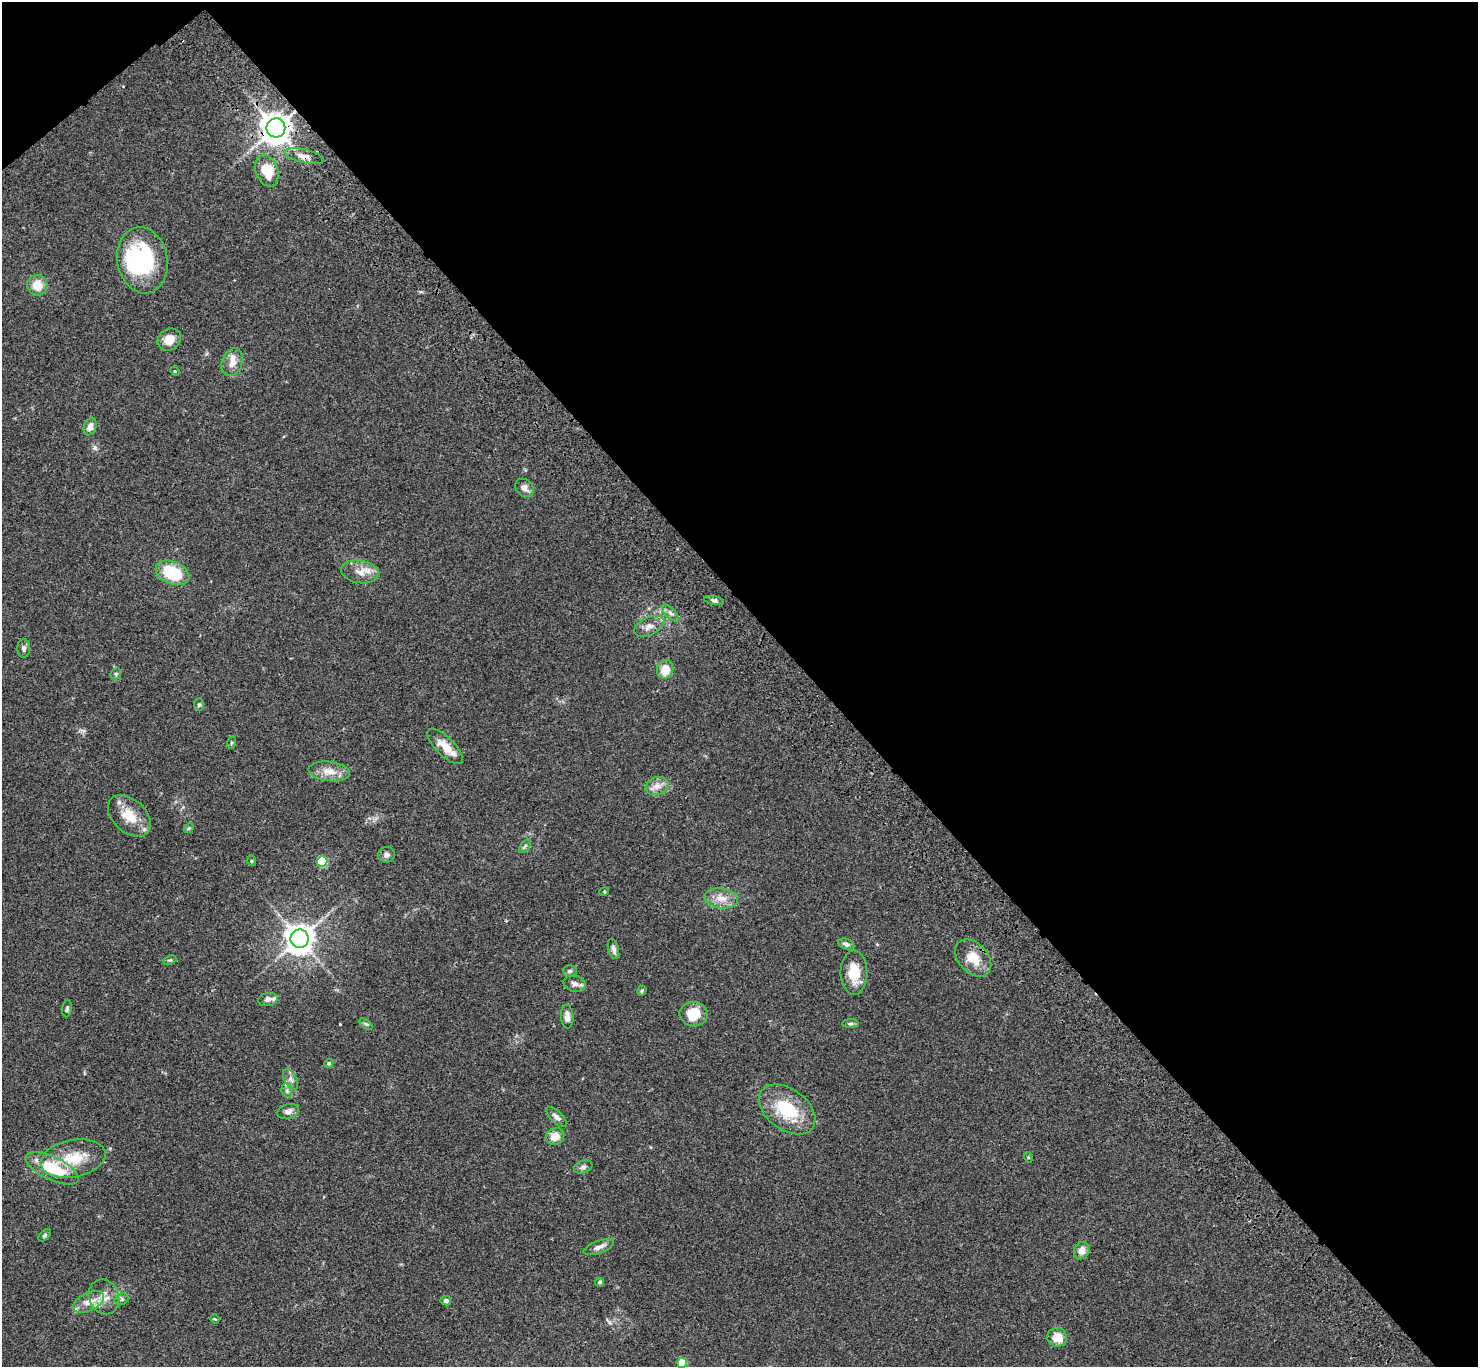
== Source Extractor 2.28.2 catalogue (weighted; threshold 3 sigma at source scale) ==
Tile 3 of 4 x 4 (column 3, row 1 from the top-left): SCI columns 3057-4532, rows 4481-5845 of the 6108 x 6089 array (HDU 1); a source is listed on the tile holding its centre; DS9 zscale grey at full resolution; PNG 1480 x 1369 px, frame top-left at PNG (2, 2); each listed source drawn as its Kron ellipse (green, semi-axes under 4 px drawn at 4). Shown black and unused: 46% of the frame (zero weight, under 3 of 4 exposures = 6% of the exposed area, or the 3 px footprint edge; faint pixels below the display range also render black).
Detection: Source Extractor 2.28.2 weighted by HDU 2 'WHT'; one run over the whole footprint, this tile lists its part. Background 0.059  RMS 0.0051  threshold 0.0231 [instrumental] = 3 sigma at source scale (4.5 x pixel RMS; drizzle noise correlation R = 1.50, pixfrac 1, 0.05/0.05 arcsec/px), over >= 5 px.
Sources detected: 71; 1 inside a brighter object's white glare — neither listed nor drawn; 2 inside a brighter listed object's ellipse — not listed separately; the other 68 listed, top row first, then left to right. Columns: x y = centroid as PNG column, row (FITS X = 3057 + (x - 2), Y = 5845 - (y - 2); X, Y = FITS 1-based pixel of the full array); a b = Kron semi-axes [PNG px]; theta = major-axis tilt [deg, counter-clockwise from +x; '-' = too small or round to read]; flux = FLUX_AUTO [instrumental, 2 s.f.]
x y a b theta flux
276 128 9 9 - 600
304 156 20 6 -13 3.6
267 171 16 11 -70 12
142 260 33 25 -80 52
37 285 10 10 - 6.9
169 340 12 10 34 5.7
232 362 14 10 67 4.3
175 371 5 4 - 0.52
90 427 9 6 69 2.8
524 488 10 8 -40 2.8
360 572 19 11 -9 5.6
172 573 18 11 -22 22
714 600 10 4 -11 1.1
670 613 11 5 -45 1.7
649 626 16 9 24 3.9
24 648 9 6 88 1.6
665 669 9 8 - 7.5
116 674 6 5 - 0.69
199 705 6 5 - 0.85
231 743 6 3 71 0.54
445 746 23 9 -45 6.9
329 771 21 9 -7 6
657 786 12 9 18 3.3
129 816 25 16 -42 11
189 828 5 4 - 0.62
525 846 8 4 53 0.89
386 855 8 7 - 2
252 861 5 3 - 0.48
322 861 5 5 - 30
604 892 5 3 - 0.49
721 898 17 10 -8 5.6
300 939 9 9 - 580
846 944 8 5 -20 1.5
613 949 10 5 -74 2
973 958 21 14 -47 10
170 960 7 4 21 0.71
570 971 7 5 0 0.96
854 973 22 13 -90 12
575 984 11 8 -16 2.1
642 991 5 4 - 0.65
268 999 10 6 11 1.8
67 1009 9 4 84 0.99
694 1014 14 12 -9 10
567 1017 12 6 -86 3
366 1024 7 4 -36 0.82
850 1024 8 4 1 0.93
329 1063 5 4 - 0.94
291 1079 11 6 -61 2
287 1091 7 5 -79 1.1
787 1109 32 20 -36 23
288 1111 11 7 15 2
556 1117 13 5 -45 2
555 1136 9 8 - 5.2
1028 1157 5 3 - 0.53
73 1159 33 18 11 16
583 1167 9 6 22 1.5
52 1168 29 11 -25 19
44 1235 7 4 45 0.89
599 1247 16 6 20 2.5
1082 1251 9 7 67 4.1
600 1282 4 4 - 0.69
104 1297 18 14 -66 6.3
121 1299 7 5 20 1.1
446 1301 5 4 - 1.6
88 1302 16 9 26 5.2
215 1319 5 3 - 0.47
1057 1337 10 9 - 6.6
682 1363 5 5 - 18
Overlapping masked pixels (flux is a lower limit): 2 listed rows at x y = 276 128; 304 156
Isophote crosses this tile's border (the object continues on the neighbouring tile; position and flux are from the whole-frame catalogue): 1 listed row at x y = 682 1363